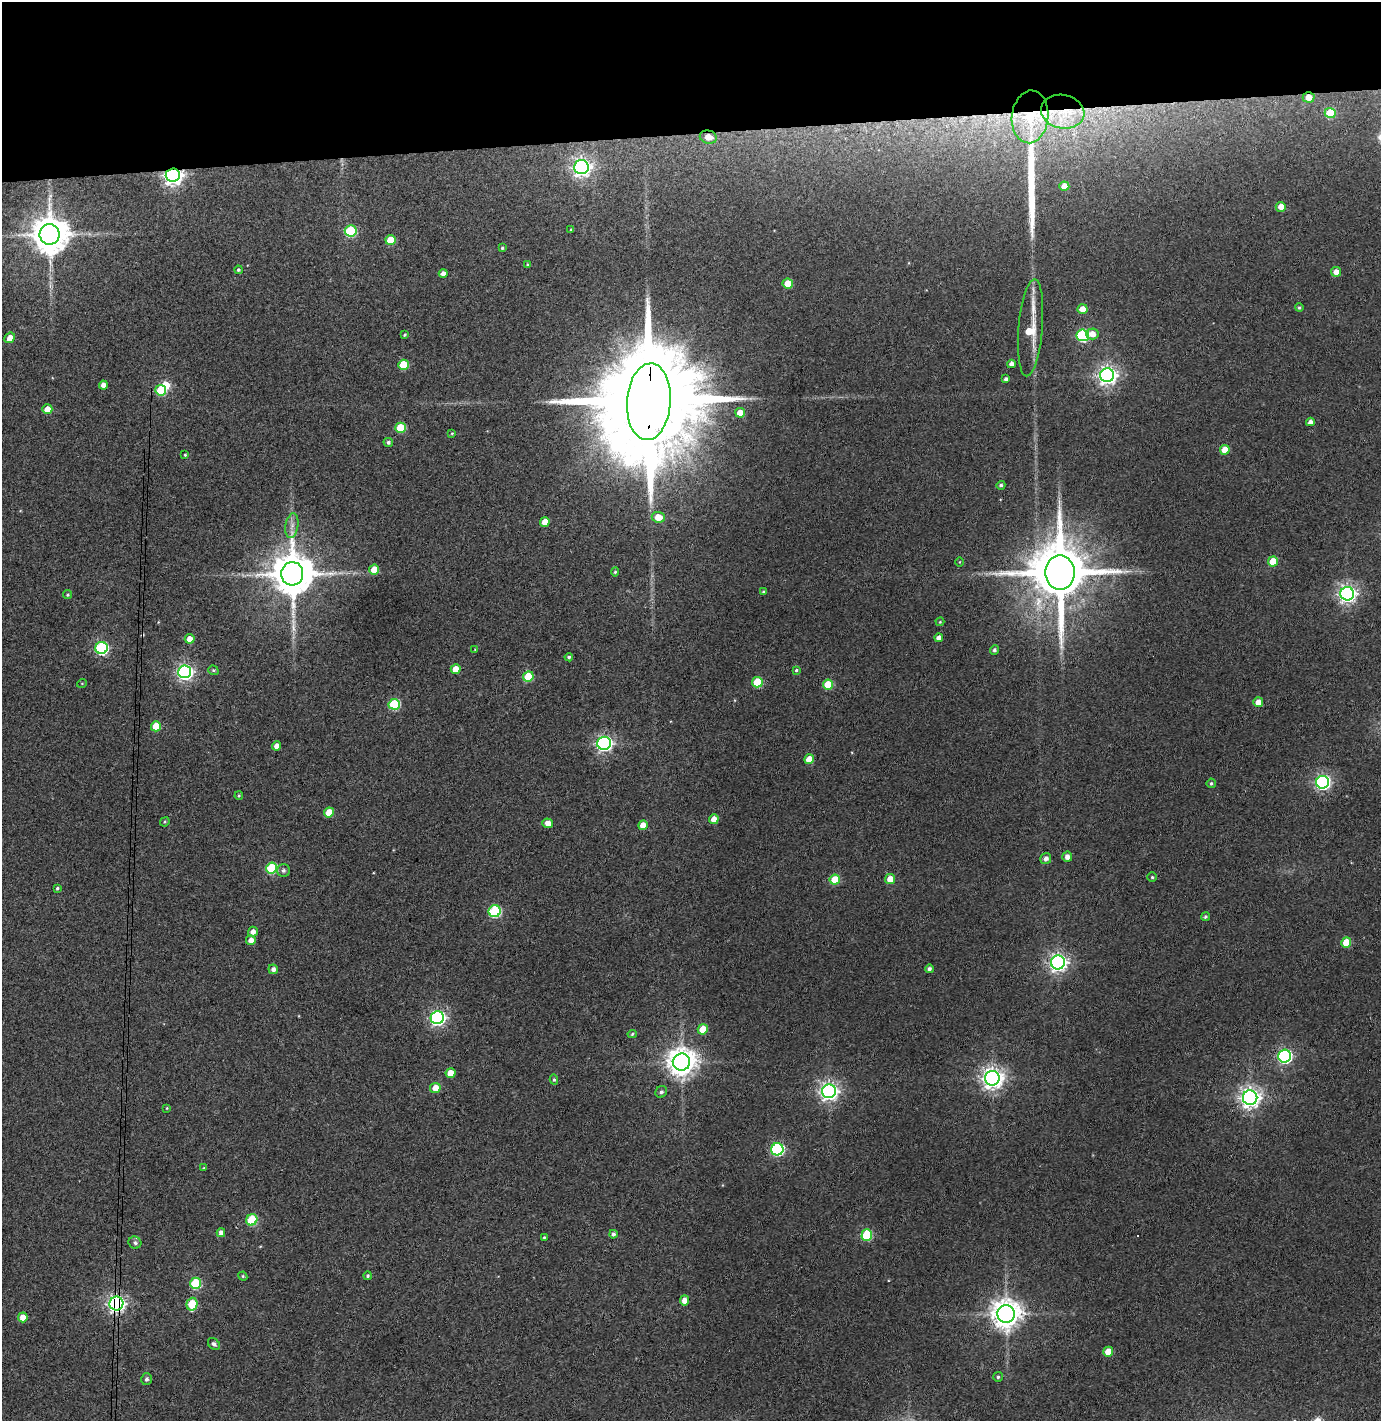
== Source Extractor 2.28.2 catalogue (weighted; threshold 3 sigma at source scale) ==
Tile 2 of 3 x 3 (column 2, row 1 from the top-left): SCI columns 1458-2836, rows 2896-4314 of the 4296 x 4373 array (HDU 1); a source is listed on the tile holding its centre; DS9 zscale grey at full resolution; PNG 1383 x 1423 px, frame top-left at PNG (2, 2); each listed source drawn as its Kron ellipse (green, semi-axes under 4 px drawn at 4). Shown black and unused: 9% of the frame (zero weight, under 3 of 4 exposures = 6% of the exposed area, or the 3 px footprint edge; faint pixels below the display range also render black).
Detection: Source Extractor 2.28.2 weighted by HDU 2 'WHT'; one run over the whole footprint, this tile lists its part. Background 0.0883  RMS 0.0062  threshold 0.0277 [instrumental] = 3 sigma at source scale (4.5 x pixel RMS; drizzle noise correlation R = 1.50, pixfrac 1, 0.05/0.05 arcsec/px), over >= 5 px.
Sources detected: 140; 1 too faint to see at this stretch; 1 inside a brighter object's white glare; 2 cosmic-ray / hot-pixel residue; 2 long thin detections or spike segments (spike, bleed or trail) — neither listed nor drawn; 2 inside a brighter listed object's ellipse — not listed separately; the other 132 listed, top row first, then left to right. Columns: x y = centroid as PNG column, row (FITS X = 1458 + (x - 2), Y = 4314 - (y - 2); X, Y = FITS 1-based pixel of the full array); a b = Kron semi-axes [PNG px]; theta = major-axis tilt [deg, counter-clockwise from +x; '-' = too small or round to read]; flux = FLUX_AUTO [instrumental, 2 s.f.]
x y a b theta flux
1309 97 6 5 - 7.2
1063 112 22 17 -12 22
1330 113 5 5 - 24
1030 117 26 18 84 25
708 137 9 6 -13 7.4
581 167 7 7 - 300
173 175 7 6 - 350
1064 186 5 4 - 6.9
1281 207 5 5 - 5.9
571 230 3 3 - 0.72
351 231 6 5 - 47
50 234 10 10 - 1800
391 240 5 5 - 17
502 248 3 3 - 0.7
528 264 3 3 - 0.82
238 270 4 4 - 1
1336 272 5 4 - 5
443 273 4 4 - 3.2
788 284 5 5 - 14
1299 308 4 4 - 0.93
1082 309 5 4 - 7.9
1031 328 48 12 85 23
1092 334 6 5 - 5.3
404 335 4 4 - 0.75
1083 335 6 6 - 74
10 338 6 4 40 5.5
1011 364 4 4 - 3.2
403 365 5 5 - 20
1107 375 7 7 - 330
1006 379 4 4 - 1.8
103 385 4 4 - 4.1
161 390 5 5 - 27
649 402 38 22 86 25000
47 409 5 4 - 6.4
740 413 5 4 - 8.5
1310 422 4 4 - 2.6
400 428 5 5 - 23
452 433 4 3 - 0.7
388 442 5 4 - 1.6
1225 450 5 5 - 9.4
185 455 3 3 - 0.78
1001 485 4 4 - 1.3
658 517 6 5 - 9.7
545 522 5 4 - 7.8
292 526 13 6 80 3.6
1273 561 5 5 - 13
959 562 5 3 - 0.52
374 570 5 5 - 10
615 572 4 4 - 0.9
1060 572 17 14 -89 5400
292 574 11 11 - 2600
763 592 4 3 - 0.64
1347 594 7 7 - 280
67 595 4 4 - 1
940 622 4 4 - 0.62
939 638 4 4 - 3.6
190 639 5 4 - 7.2
101 648 6 6 - 86
475 649 4 2 - 0.41
994 650 5 4 - 1.4
569 657 4 4 - 1.1
456 669 5 5 - 9
213 670 5 4 - 1
796 670 4 3 - 0.83
185 672 6 6 - 200
528 677 5 5 - 26
757 682 5 5 - 24
82 683 5 3 - 0.5
828 685 5 5 - 22
1258 702 5 5 - 6.5
394 704 6 5 - 40
156 726 5 5 - 13
604 743 7 6 - 190
276 746 4 4 - 4.4
809 759 5 4 - 12
1323 782 6 6 - 170
1211 783 5 4 - 1.1
239 796 4 3 - 0.71
329 812 5 5 - 12
714 819 5 4 - 7.3
165 822 5 4 - 0.75
548 823 5 4 - 4.6
643 825 5 4 - 7.4
1067 857 5 5 - 3.4
1046 859 5 5 - 2.7
271 868 5 5 - 40
283 870 6 6 - 2
1152 877 4 4 - 0.93
890 879 5 5 - 7.1
835 880 5 5 - 21
57 888 4 3 - 0.92
495 911 6 6 - 62
1205 917 4 4 - 1.1
253 932 5 5 - 3.5
251 940 5 4 - 4.2
1346 942 5 5 - 13
1058 962 7 7 - 290
273 969 5 5 - 2.6
929 969 4 4 - 1.7
437 1018 6 6 - 180
703 1029 5 5 - 13
632 1034 4 4 - 0.94
1285 1056 6 6 - 130
681 1062 9 8 - 840
450 1073 5 5 - 11
992 1078 7 7 - 450
554 1080 5 4 - 0.97
435 1088 5 5 - 8.7
829 1091 7 7 - 300
661 1092 6 5 - 1.5
1250 1098 7 7 - 400
167 1108 4 4 - 0.59
777 1149 6 6 - 89
204 1168 4 4 - 0.85
252 1220 6 5 - 37
221 1233 4 4 - 3.2
613 1234 4 4 - 1.7
867 1235 5 5 - 40
544 1237 3 2 - 0.66
135 1243 6 6 - 1.5
243 1276 5 4 - 0.75
368 1276 4 4 - 1.2
195 1283 6 5 - 41
684 1300 5 4 - 4.9
116 1304 7 7 - 260
192 1304 6 5 - 22
1006 1314 9 8 - 950
23 1317 5 4 - 7.7
214 1344 7 5 -42 1.6
1108 1352 5 5 - 11
998 1377 5 5 - 1.1
146 1379 6 5 - 1.6
Overlapping masked pixels (flux is a lower limit): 7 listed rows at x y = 1309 97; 1063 112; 1030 117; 708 137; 173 175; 649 402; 116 1304